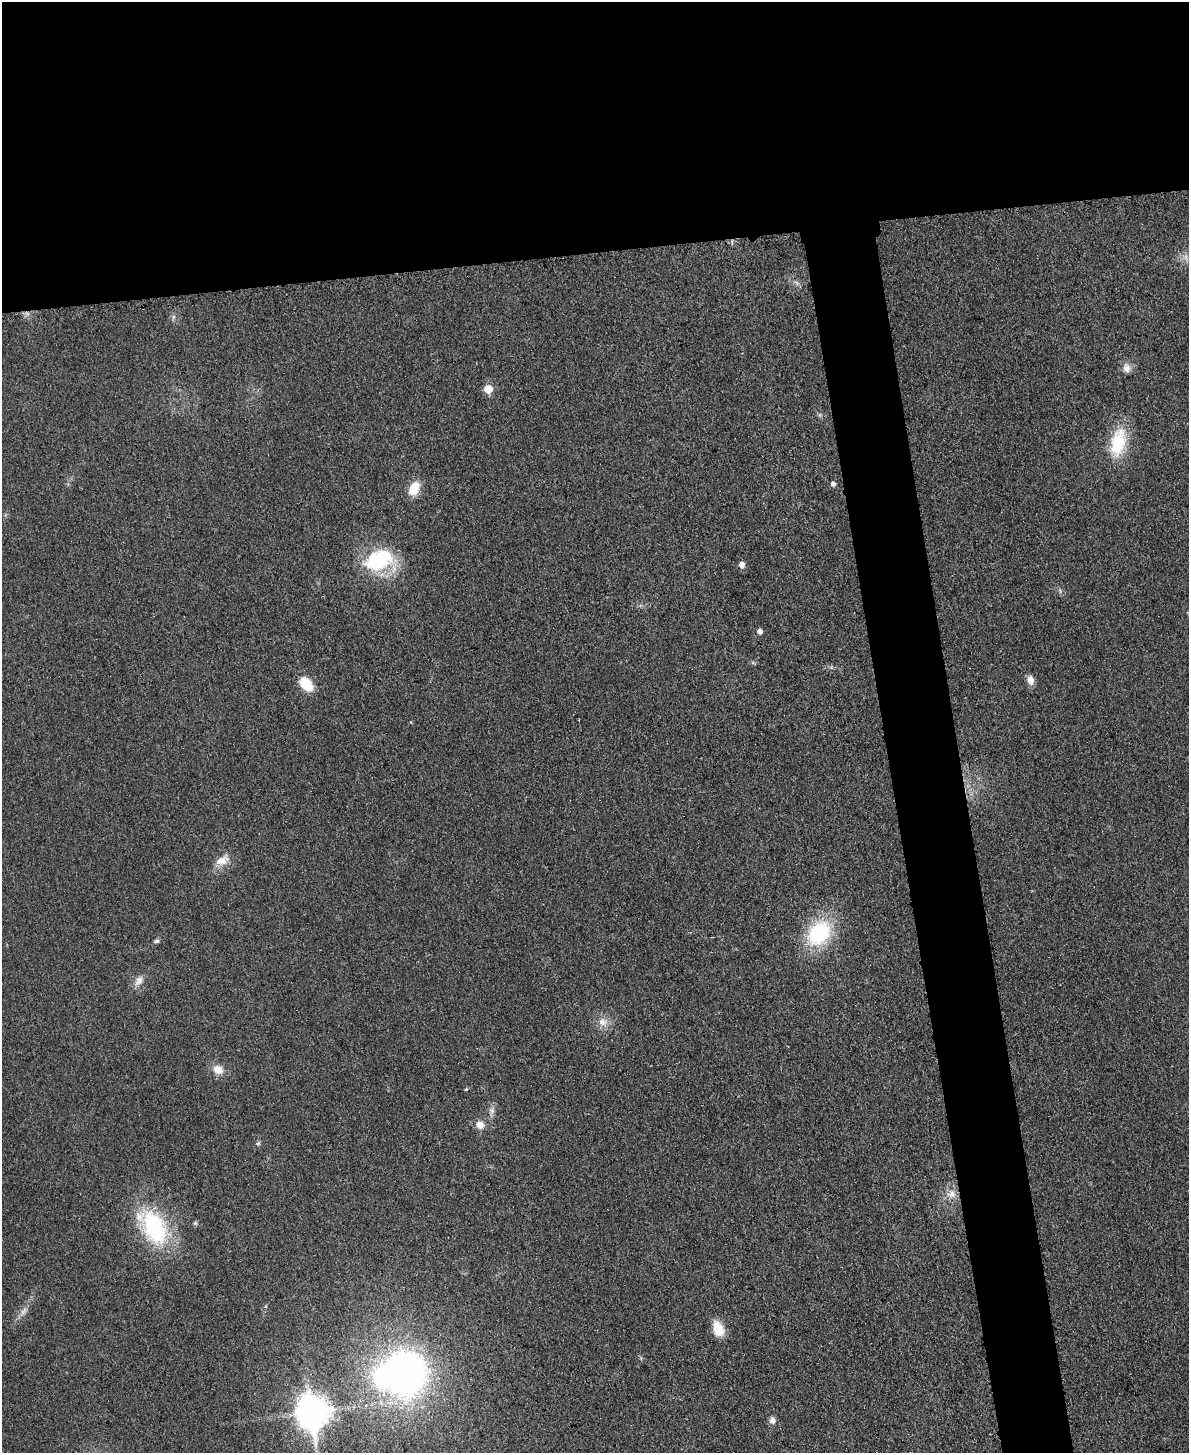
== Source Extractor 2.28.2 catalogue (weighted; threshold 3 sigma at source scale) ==
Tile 2 of 4 x 3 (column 2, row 1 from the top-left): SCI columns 1203-2389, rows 3166-4616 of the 4778 x 4763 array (HDU 1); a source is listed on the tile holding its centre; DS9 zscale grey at full resolution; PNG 1191 x 1455 px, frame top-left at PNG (2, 2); no overlay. Shown black and unused: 22% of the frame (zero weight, under 3 of 4 exposures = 2% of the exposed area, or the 3 px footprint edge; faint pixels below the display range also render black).
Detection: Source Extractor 2.28.2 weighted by HDU 2 'WHT'; one run over the whole footprint, this tile lists its part. Background 0.0706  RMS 0.007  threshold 0.0317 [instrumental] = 3 sigma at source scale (4.5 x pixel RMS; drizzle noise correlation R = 1.50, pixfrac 1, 0.05/0.05 arcsec/px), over >= 5 px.
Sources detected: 29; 1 too faint to see at this stretch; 1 inside a brighter object's white glare — not listed; the other 27 listed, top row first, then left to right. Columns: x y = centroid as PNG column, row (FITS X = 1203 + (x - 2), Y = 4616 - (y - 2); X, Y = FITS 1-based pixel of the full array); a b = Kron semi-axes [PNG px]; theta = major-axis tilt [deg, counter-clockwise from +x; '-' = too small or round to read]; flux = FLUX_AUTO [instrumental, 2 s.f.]
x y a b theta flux
1186 257 9 4 82 2.4
1126 368 13 9 -76 4.6
488 389 6 5 - 16
1118 442 39 19 78 30
833 484 5 5 - 2.5
414 488 17 11 63 13
378 560 35 22 22 53
742 565 6 5 - 4
760 631 5 5 - 3.1
1031 680 12 8 -80 4.7
306 684 16 10 -48 17
222 860 21 11 26 8.8
819 933 31 23 53 55
156 941 9 5 13 1.5
139 981 14 9 51 5
602 1022 12 10 -22 6.1
218 1070 13 10 -33 7.4
466 1089 4 4 - 0.79
492 1110 8 6 -21 2.2
480 1125 10 9 - 5.7
258 1143 6 5 - 1.2
951 1194 12 11 - 6.6
154 1227 48 28 -58 69
718 1329 18 11 -67 12
404 1372 38 34 -85 300
312 1412 13 10 -80 1100
772 1420 8 7 - 3.5